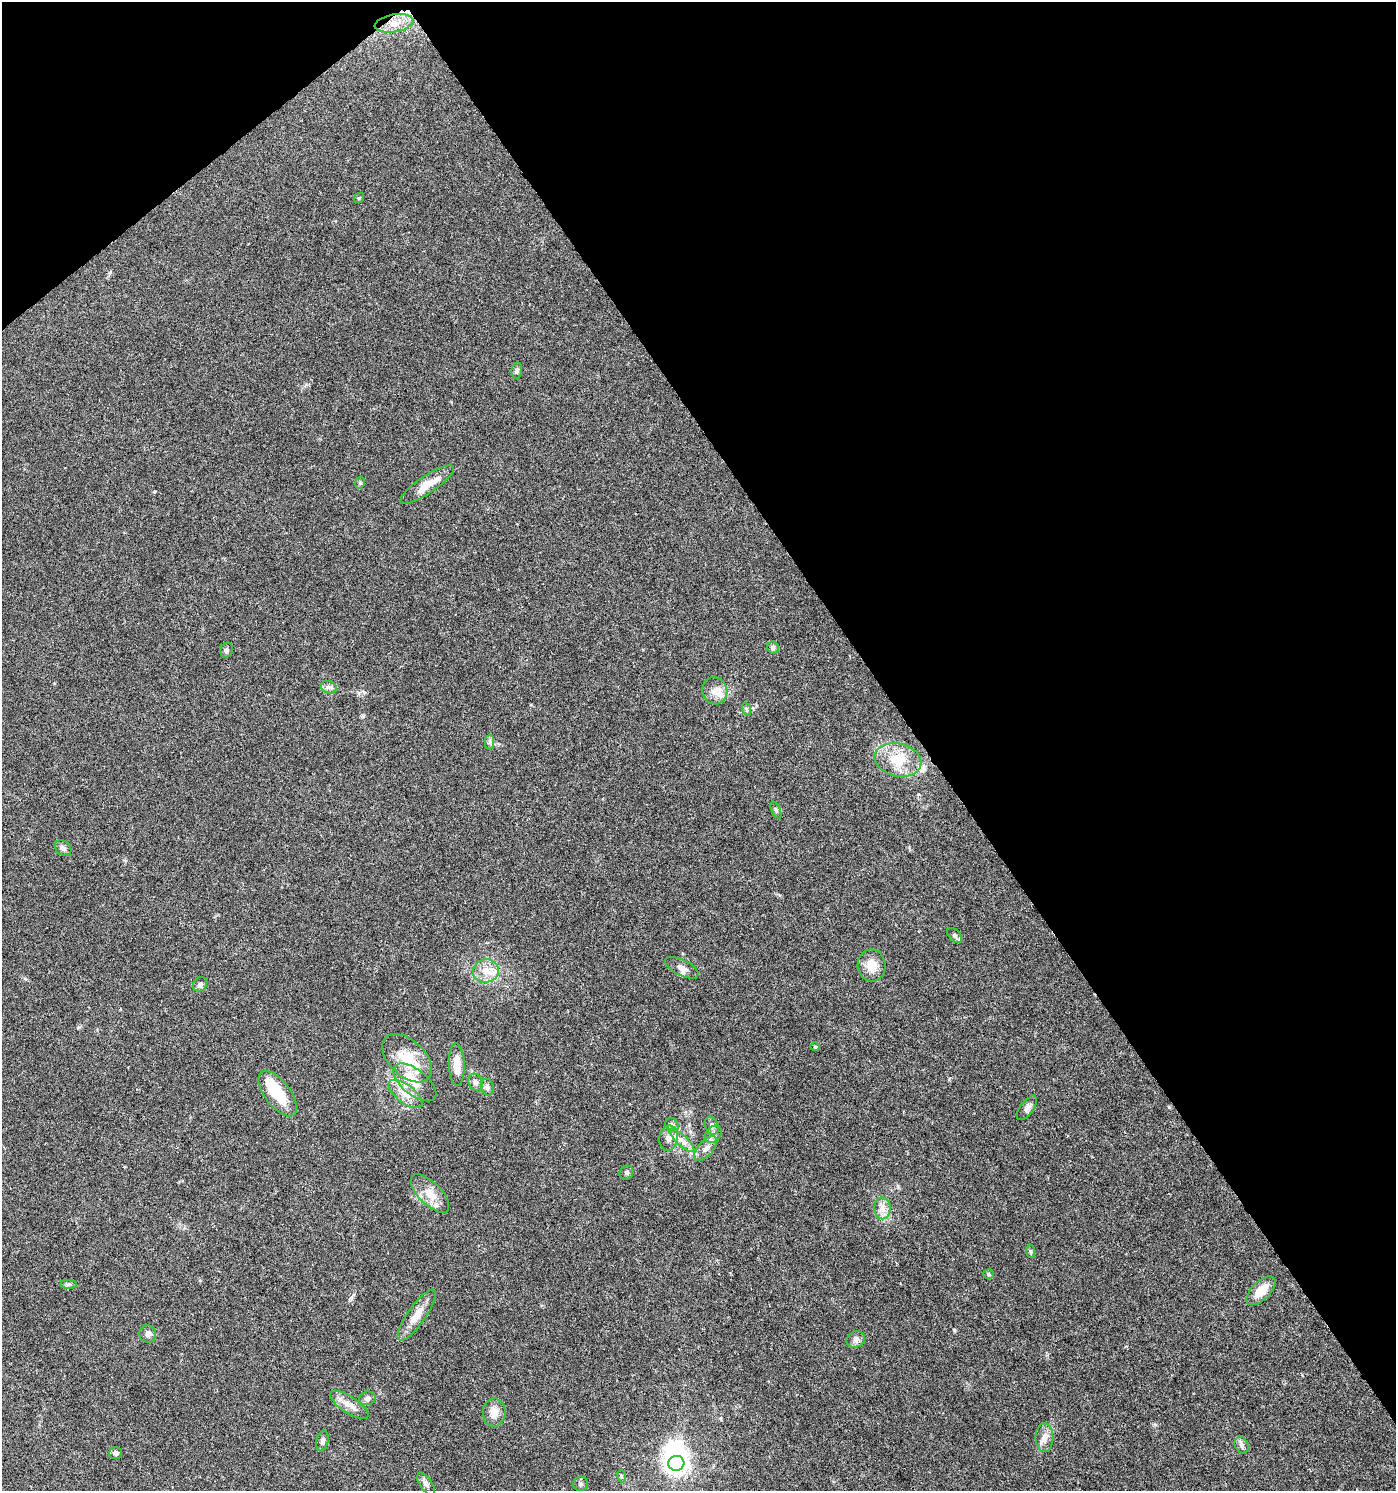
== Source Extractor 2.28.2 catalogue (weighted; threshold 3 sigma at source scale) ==
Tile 3 of 4 x 4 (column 3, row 1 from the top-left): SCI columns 2983-4376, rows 4470-5958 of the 5902 x 5966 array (HDU 1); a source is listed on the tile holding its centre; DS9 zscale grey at full resolution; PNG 1398 x 1493 px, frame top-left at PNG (2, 2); each listed source drawn as its Kron ellipse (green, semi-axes under 4 px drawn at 4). Shown black and unused: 37% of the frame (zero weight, under 5 of 9 exposures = <1% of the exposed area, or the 3 px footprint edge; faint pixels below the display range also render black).
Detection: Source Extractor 2.28.2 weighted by HDU 2 'WHT'; one run over the whole footprint, this tile lists its part. Background 0.0431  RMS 0.0026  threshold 0.0107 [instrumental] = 3 sigma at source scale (4.09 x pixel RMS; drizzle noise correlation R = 1.36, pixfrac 0.8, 0.0396/0.0396 arcsec/px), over >= 5 px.
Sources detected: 62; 2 inside a brighter object's white glare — neither listed nor drawn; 5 inside a brighter listed object's ellipse — not listed separately; the other 55 listed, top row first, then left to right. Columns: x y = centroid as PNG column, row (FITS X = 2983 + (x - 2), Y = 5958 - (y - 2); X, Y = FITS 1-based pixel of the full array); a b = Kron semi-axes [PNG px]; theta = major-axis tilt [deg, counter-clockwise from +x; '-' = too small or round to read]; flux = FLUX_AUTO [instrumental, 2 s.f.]
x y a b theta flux
394 23 19 9 9 2.8
359 198 6 4 45 0.32
517 371 8 5 82 0.56
360 483 6 4 75 0.37
427 485 32 8 34 4.3
773 648 6 5 - 0.8
226 650 8 6 70 0.52
329 687 8 6 -19 0.74
715 691 14 12 -73 2.2
746 709 6 4 -70 0.38
490 742 7 4 89 0.54
898 760 24 16 -13 6.6
776 810 9 4 -66 0.45
63 848 9 7 -38 0.94
955 935 9 5 -45 0.57
871 965 16 14 -84 3.5
682 968 18 7 -27 1.5
486 971 13 11 13 2.9
200 984 8 6 44 0.8
815 1047 4 4 - 0.29
407 1058 30 18 -43 7.8
457 1065 21 8 -88 3.4
415 1082 25 12 -39 4.8
475 1082 9 7 -68 0.83
487 1087 8 6 -80 0.68
278 1094 27 13 -52 7.8
406 1094 20 9 -37 3.1
1027 1108 14 6 54 1.1
672 1125 7 6 - 0.68
712 1126 9 6 -70 0.74
713 1134 10 7 47 1
669 1138 13 9 83 1.5
682 1140 16 5 -43 1.6
706 1148 15 7 48 1.6
626 1173 7 6 - 0.51
430 1194 25 11 -45 3.6
882 1208 11 8 -89 1.6
1030 1251 7 4 -84 0.37
988 1274 5 5 - 0.33
69 1284 8 4 0 0.47
1261 1291 18 9 44 3.8
417 1315 30 9 55 3.5
148 1334 9 8 - 1
856 1339 10 8 25 0.92
367 1398 8 6 15 0.77
349 1405 22 8 -33 2.3
494 1413 14 11 89 2.4
1044 1438 14 9 89 1.8
322 1441 10 6 78 0.7
1242 1445 9 6 -66 0.86
115 1453 6 6 - 0.68
676 1463 8 7 - 160
621 1476 6 4 -72 0.33
426 1484 13 6 -55 1
580 1484 7 7 - 0.58
Unlisted compact peaks at least as high as the median listed source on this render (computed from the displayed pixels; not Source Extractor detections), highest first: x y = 155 491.